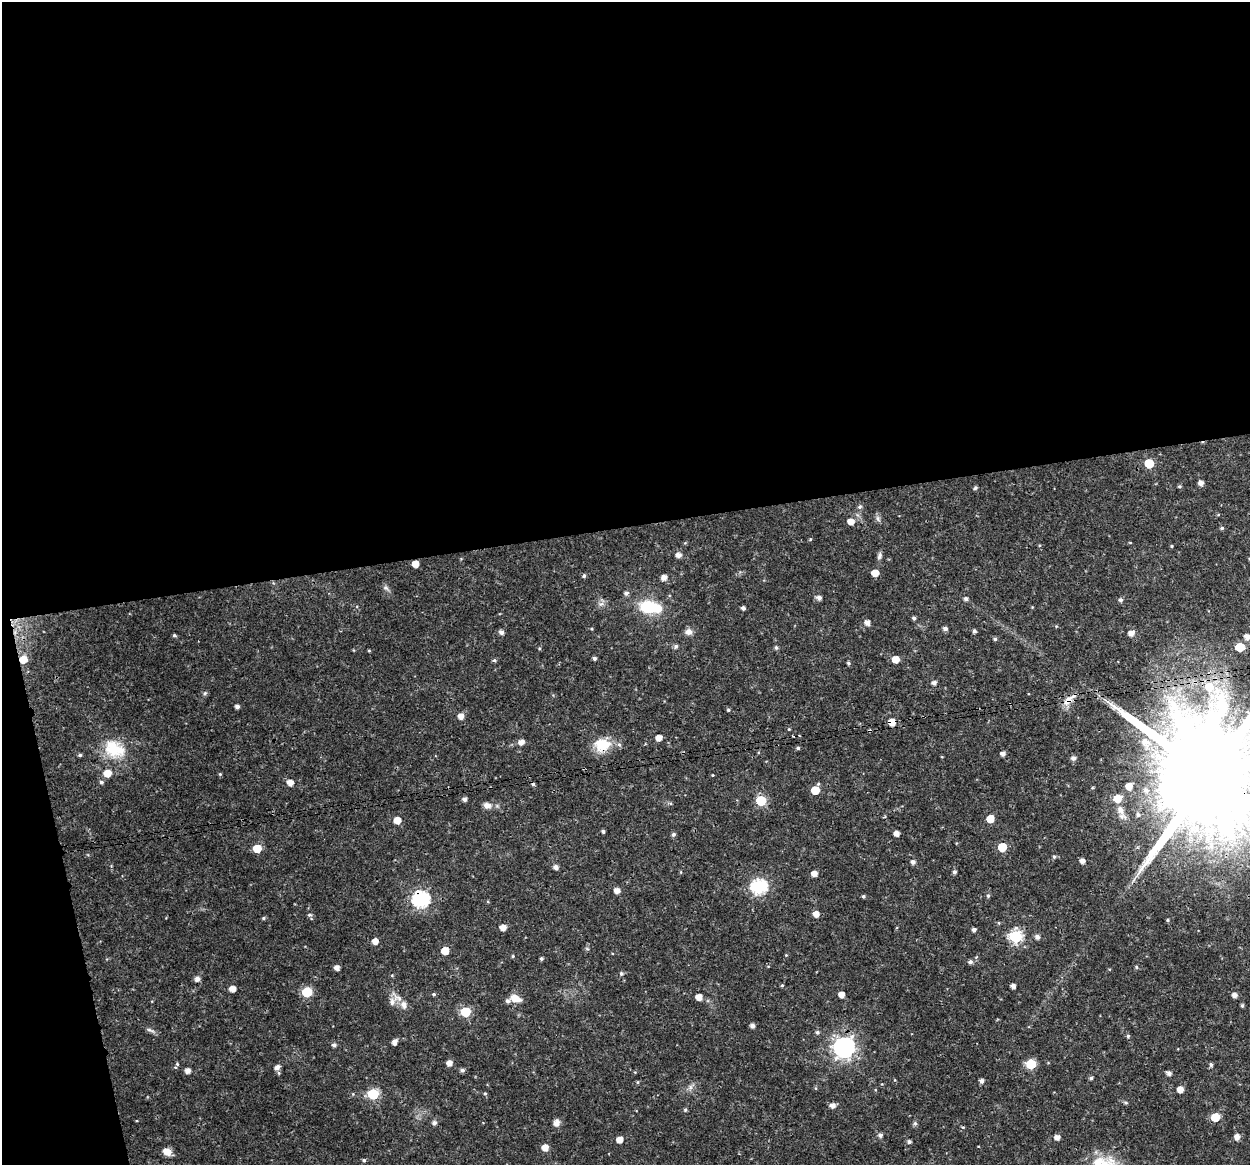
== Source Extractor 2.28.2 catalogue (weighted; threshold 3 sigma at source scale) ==
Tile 1 of 4 x 4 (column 1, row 1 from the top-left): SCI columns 1-1248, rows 3527-4689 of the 4992 x 4776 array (HDU 1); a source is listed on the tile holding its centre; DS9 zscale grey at full resolution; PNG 1252 x 1167 px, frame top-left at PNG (2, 2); no overlay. Shown black and unused: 48% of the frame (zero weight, under 3 of 4 exposures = <1% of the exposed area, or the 3 px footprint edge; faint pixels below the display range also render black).
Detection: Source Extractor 2.28.2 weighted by HDU 2 'WHT'; one run over the whole footprint, this tile lists its part. Background 0.0239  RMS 0.0019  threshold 0.00876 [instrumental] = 3 sigma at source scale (4.5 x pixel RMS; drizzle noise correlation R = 1.50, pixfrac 1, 0.0396/0.0396 arcsec/px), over >= 5 px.
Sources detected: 169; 1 inside a brighter object's white glare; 3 cosmic-ray / hot-pixel residue — not listed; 3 inside a brighter listed object's ellipse — not listed separately; the other 162 listed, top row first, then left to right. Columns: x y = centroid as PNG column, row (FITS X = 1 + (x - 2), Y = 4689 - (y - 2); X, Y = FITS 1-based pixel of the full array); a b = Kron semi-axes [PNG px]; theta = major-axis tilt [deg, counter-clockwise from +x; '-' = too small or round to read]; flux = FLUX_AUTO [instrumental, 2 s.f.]
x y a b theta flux
1149 463 6 6 - 7
1201 483 5 5 - 0.96
1179 486 4 4 - 0.29
975 488 5 4 - 0.32
860 507 6 5 - 0.37
878 518 9 6 -64 0.56
851 521 6 5 - 1.7
1222 528 5 4 - 0.3
810 539 4 4 - 0.2
1130 543 4 3 - 0.14
1171 546 4 4 - 0.2
679 555 6 5 - 1
879 556 10 6 75 0.56
415 564 5 5 - 1.9
875 573 5 5 - 2.2
584 576 5 4 - 0.35
664 577 5 5 - 1.2
386 588 8 5 -26 0.49
626 593 6 5 - 0.57
819 598 6 5 - 0.76
966 599 5 5 - 0.47
1121 600 5 5 - 0.45
601 604 7 4 18 0.51
648 607 17 13 -5 7.2
743 608 4 4 - 0.51
914 618 4 4 - 0.43
867 622 5 5 - 1.1
945 629 5 4 - 0.62
974 631 5 4 - 0.38
501 632 5 5 - 0.72
689 632 9 8 - 0.97
1131 633 6 5 - 1.2
174 635 4 4 - 0.3
1247 637 5 5 - 1.2
995 639 5 4 - 0.36
676 646 6 5 - 0.46
1240 647 6 5 - 6.4
539 648 5 3 - 0.19
776 648 6 5 - 0.31
369 651 5 3 - 0.18
594 658 4 4 - 0.46
23 659 6 6 - 2.4
895 659 5 5 - 2.4
494 660 6 4 1 0.31
848 663 5 4 - 0.29
934 683 5 5 - 0.73
205 693 6 5 - 0.34
1068 701 19 9 49 1.8
237 707 4 4 - 0.62
728 710 4 4 - 0.26
461 716 5 5 - 1.4
892 722 5 5 - 2.6
789 729 4 3 - 0.16
659 738 5 5 - 1.5
521 742 6 5 - 1.1
1146 742 14 9 -26 2.1
602 745 22 17 6 4.6
798 748 5 4 - 0.34
114 749 31 23 -30 7.2
1003 754 4 4 - 0.94
80 755 5 4 - 0.33
1073 758 7 7 - 0.54
107 773 6 6 - 2.8
220 774 5 4 - 0.22
712 775 4 3 - 0.13
1209 775 39 26 5 8400
101 782 5 5 - 0.39
290 783 6 5 - 1.5
1129 786 6 6 - 1.9
815 790 6 5 - 4.5
1146 790 8 7 - 0.79
464 799 5 4 - 0.64
1117 799 7 6 - 3.1
761 801 6 6 - 11
487 805 11 8 -9 1
1120 810 14 8 -64 1.7
1138 814 6 6 - 0.53
990 819 5 5 - 3.1
397 820 5 5 - 2.2
603 831 5 4 - 0.33
896 833 4 4 - 1.2
673 834 5 5 - 0.42
1002 847 5 5 - 5.4
257 848 6 5 - 4.5
1054 857 5 4 - 0.28
1082 861 5 4 - 1
913 862 5 5 - 0.68
556 867 5 5 - 0.83
954 872 5 5 - 0.48
814 873 5 5 - 1.4
759 887 7 7 - 40
617 890 5 5 - 1.2
863 896 4 4 - 0.34
988 896 5 5 - 0.33
421 899 7 7 - 47
816 914 5 5 - 1.5
309 915 6 4 0 0.33
263 918 5 4 - 0.27
1167 920 4 4 - 0.21
503 928 5 5 - 1.6
974 929 4 4 - 0.61
1015 937 6 6 - 23
1037 937 6 5 - 0.67
375 941 5 5 - 1.4
445 951 5 5 - 2.6
786 955 4 4 - 0.14
513 956 4 4 - 0.2
541 959 4 4 - 0.32
970 962 5 5 - 0.55
1136 967 5 3 - 0.23
337 968 5 4 - 1
621 973 5 5 - 0.41
197 979 5 5 - 0.87
782 985 4 4 - 0.21
1013 986 4 4 - 0.68
232 989 5 5 - 1.6
307 992 6 6 - 10
434 994 5 4 - 0.28
841 994 5 4 - 1.6
1234 995 5 4 - 1
699 997 5 5 - 1.7
398 998 14 7 -9 1.2
515 998 12 8 -23 2.1
1242 1006 5 4 - 0.32
465 1012 6 5 - 10
752 1026 4 4 - 0.76
150 1030 13 4 -20 0.58
817 1032 6 5 - 0.38
1128 1036 4 4 - 0.3
394 1042 5 4 - 1.1
334 1045 5 5 - 0.55
844 1047 8 8 - 110
449 1063 5 5 - 1.3
177 1064 5 4 - 0.24
1031 1064 6 6 - 11
1211 1065 5 4 - 0.43
277 1067 7 6 - 1
462 1070 5 4 - 0.53
187 1071 5 5 - 1.1
1169 1073 5 5 - 0.71
1091 1078 5 4 - 0.34
981 1081 5 4 - 0.65
638 1082 5 3 - 0.2
690 1087 7 6 - 0.6
1180 1089 5 5 - 1.7
485 1093 4 4 - 0.22
373 1094 6 6 - 14
833 1105 5 5 - 1.1
685 1110 5 4 - 0.29
1215 1117 6 5 - 5.1
434 1123 6 5 - 0.61
556 1123 9 8 - 0.91
915 1123 6 5 - 0.35
880 1135 6 5 - 0.61
1237 1137 6 5 - 1.2
1057 1138 5 5 - 1.1
619 1139 5 5 - 1.7
909 1142 5 4 - 0.52
545 1147 5 5 - 1.8
167 1151 9 7 -21 1.9
364 1160 4 4 - 0.33
1098 1162 19 13 37 3.5
Overlapping masked pixels (flux is a lower limit): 6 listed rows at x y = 23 659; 1068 701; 892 722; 602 745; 1209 775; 421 899
Isophote crosses this tile's border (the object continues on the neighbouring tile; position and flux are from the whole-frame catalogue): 3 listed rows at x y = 1247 637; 1209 775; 1098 1162